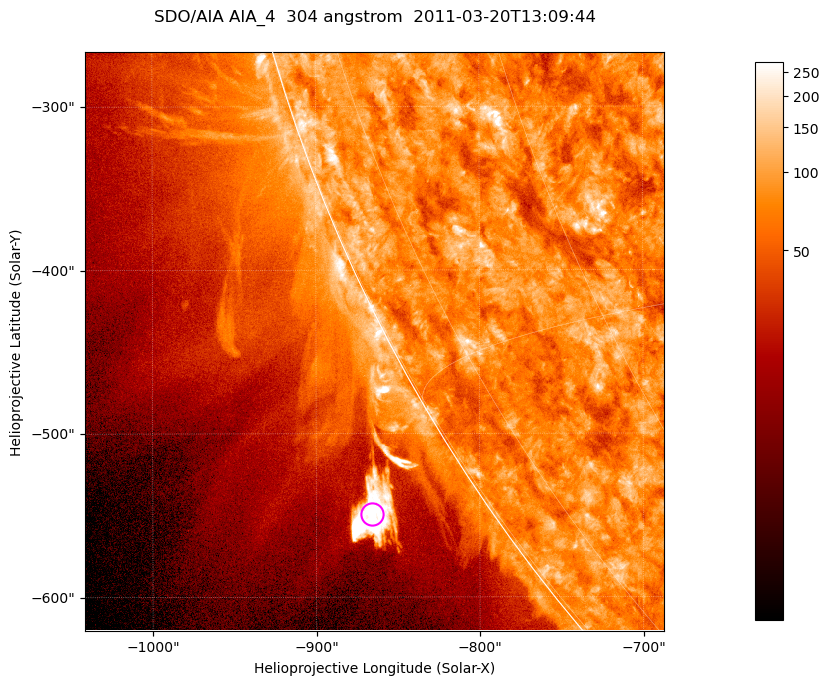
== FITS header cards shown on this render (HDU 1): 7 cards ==
TELESCOP= 'SDO/AIA '           / For AIA: SDO/AIA
INSTRUME= 'AIA_4   '           / For AIA: AIA_ATA1, AIA_ATA2, AIA_ATA3 or AIA_AT
WAVELNTH=                  304 / [angstrom] Wavelength
WAVEUNIT= 'angstrom'           / Wavelength unit: angstrom
DATE-OBS= '2011-03-20T13:09:44.127' / [ISO] Date when observation started; ISO 8
CTYPE1  = 'HPLN-TAN'           / CTYPE1; Typically HPLN
CTYPE2  = 'HPLT-TAN'           / CTYPE2; Typically HPLT

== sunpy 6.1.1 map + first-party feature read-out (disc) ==
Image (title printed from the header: SDO/AIA AIA_4  304 angstrom  2011-03-20T13:09:44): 590 x 590 px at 0.6 arcsec/px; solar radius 964 arcsec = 1606 px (partial field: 2.0% of the solar disc is inside the frame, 45% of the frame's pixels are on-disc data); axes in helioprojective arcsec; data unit not stated in the header (colour bar unlabelled)
Orientation: roll -0.132 deg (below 1 deg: not rotated)
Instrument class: DISC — disc imager (sunpy class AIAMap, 304 A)
Bright regions (active regions / flare kernels): reference = the on-disc median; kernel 5 px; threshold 5 sigma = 122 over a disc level ~77.2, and >= 1.15x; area >= 348 px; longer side >= 7 px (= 4.2 arcsec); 0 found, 0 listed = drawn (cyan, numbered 1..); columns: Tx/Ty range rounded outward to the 2 arcsec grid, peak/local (2 s.f.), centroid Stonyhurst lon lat
Off-limb structures (1.02-1.3 R_sun): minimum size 174 px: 7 found; the strongest spans PA ~120..125 deg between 1.04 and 1.08 R_sun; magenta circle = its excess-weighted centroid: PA ~120 deg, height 1.06 R_sun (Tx ~-866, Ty ~-550 arcsec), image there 12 x the reference